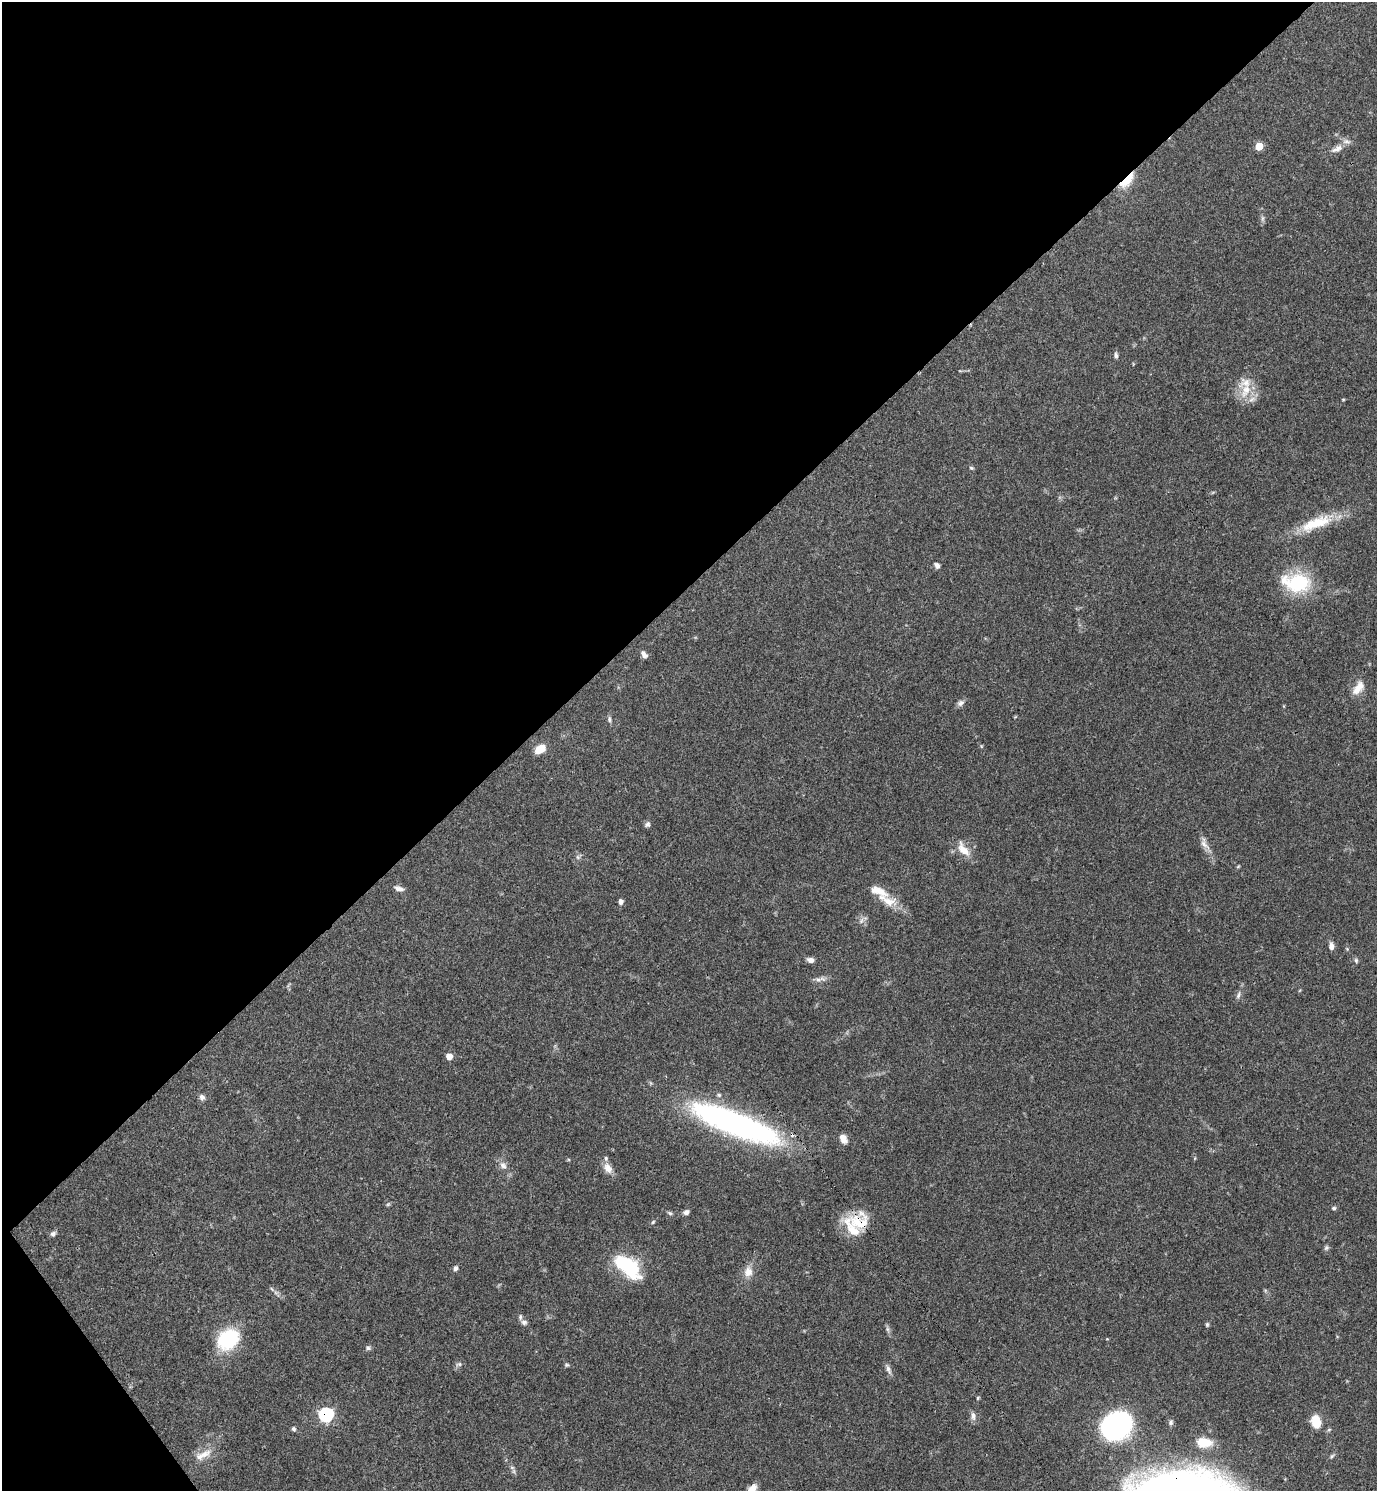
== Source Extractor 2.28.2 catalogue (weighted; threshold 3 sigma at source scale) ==
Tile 5 of 4 x 4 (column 1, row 2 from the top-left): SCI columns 300-1674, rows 2980-4468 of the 5958 x 5961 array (HDU 1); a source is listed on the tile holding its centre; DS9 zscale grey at full resolution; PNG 1379 x 1493 px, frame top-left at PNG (2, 2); no overlay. Shown black and unused: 41% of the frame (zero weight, under 3 of 4 exposures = <1% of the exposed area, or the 3 px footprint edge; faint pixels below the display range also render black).
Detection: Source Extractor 2.28.2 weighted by HDU 2 'WHT'; one run over the whole footprint, this tile lists its part. Background 0.0392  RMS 0.0026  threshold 0.0116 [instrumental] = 3 sigma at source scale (4.5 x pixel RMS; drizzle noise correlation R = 1.50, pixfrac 1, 0.05/0.05 arcsec/px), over >= 5 px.
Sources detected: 83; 1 too faint to see at this stretch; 1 inside a brighter object's white glare — not listed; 11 inside a brighter listed object's ellipse — not listed separately; the other 70 listed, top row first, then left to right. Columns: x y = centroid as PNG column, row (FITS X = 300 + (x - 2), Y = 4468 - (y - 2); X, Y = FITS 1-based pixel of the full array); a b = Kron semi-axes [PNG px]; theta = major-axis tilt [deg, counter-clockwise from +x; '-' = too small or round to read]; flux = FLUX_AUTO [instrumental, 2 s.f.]
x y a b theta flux
1259 146 6 5 - 5.8
1337 149 18 8 26 2
1127 180 22 8 49 5.9
1262 218 9 4 90 0.64
1116 355 8 5 -82 0.68
1246 390 24 12 62 5.1
1343 400 5 3 - 0.23
971 468 6 4 -21 0.38
1316 523 48 14 22 10
937 565 7 6 - 0.93
1298 583 34 27 1 15
644 654 10 6 -49 1.2
1358 688 20 11 54 3.3
961 703 11 7 34 0.95
1015 717 5 3 - 0.21
609 719 9 6 -81 0.69
981 746 5 4 - 0.28
540 749 12 8 36 3.9
647 824 7 6 - 0.7
1204 843 21 8 -64 2.1
963 849 21 10 -52 3.8
1238 867 6 3 20 0.28
399 889 13 6 -19 1.3
621 901 6 5 - 0.96
889 901 22 16 -41 4.7
861 921 11 6 62 1.1
1331 946 9 6 -87 1.4
810 960 9 6 -17 1.2
1356 960 7 5 -75 0.5
818 979 11 8 2 1.3
1238 995 11 6 73 0.89
449 1056 6 6 - 2.5
202 1097 8 7 - 0.97
735 1123 99 23 -21 80
843 1139 11 7 -63 2.1
1195 1158 6 3 72 0.24
503 1165 12 9 -58 1.7
608 1168 15 10 -61 2.2
388 1204 7 4 44 0.36
1334 1208 6 5 - 0.49
686 1212 7 6 - 0.89
670 1213 7 5 -18 0.48
653 1222 6 4 46 0.37
859 1223 29 27 -6 9.4
53 1234 8 6 32 0.71
1326 1248 8 6 33 0.52
622 1263 20 13 -22 15
455 1268 7 6 - 0.75
748 1272 15 12 81 2.7
276 1292 8 6 -29 0.78
524 1322 8 7 - 0.82
1207 1324 6 4 90 0.41
887 1329 9 6 -73 0.67
228 1339 23 19 35 18
368 1348 7 6 - 0.58
459 1364 10 6 21 0.69
567 1365 6 5 - 0.41
888 1369 14 6 -64 1.1
978 1398 5 4 - 0.28
326 1414 7 7 - 32
973 1416 11 8 -87 1.3
1316 1421 13 9 -77 5.5
1171 1422 7 6 - 0.64
1116 1426 20 16 15 80
294 1429 6 5 - 0.51
1203 1442 18 10 -9 5.4
203 1455 29 11 25 3.7
1332 1456 8 5 49 0.53
514 1471 9 4 -81 0.62
751 1490 15 7 54 3.4
Overlapping masked pixels (flux is a lower limit): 4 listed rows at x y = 1127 180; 735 1123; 859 1223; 326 1414
Isophote crosses this tile's border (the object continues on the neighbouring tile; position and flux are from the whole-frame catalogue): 1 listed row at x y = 751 1490